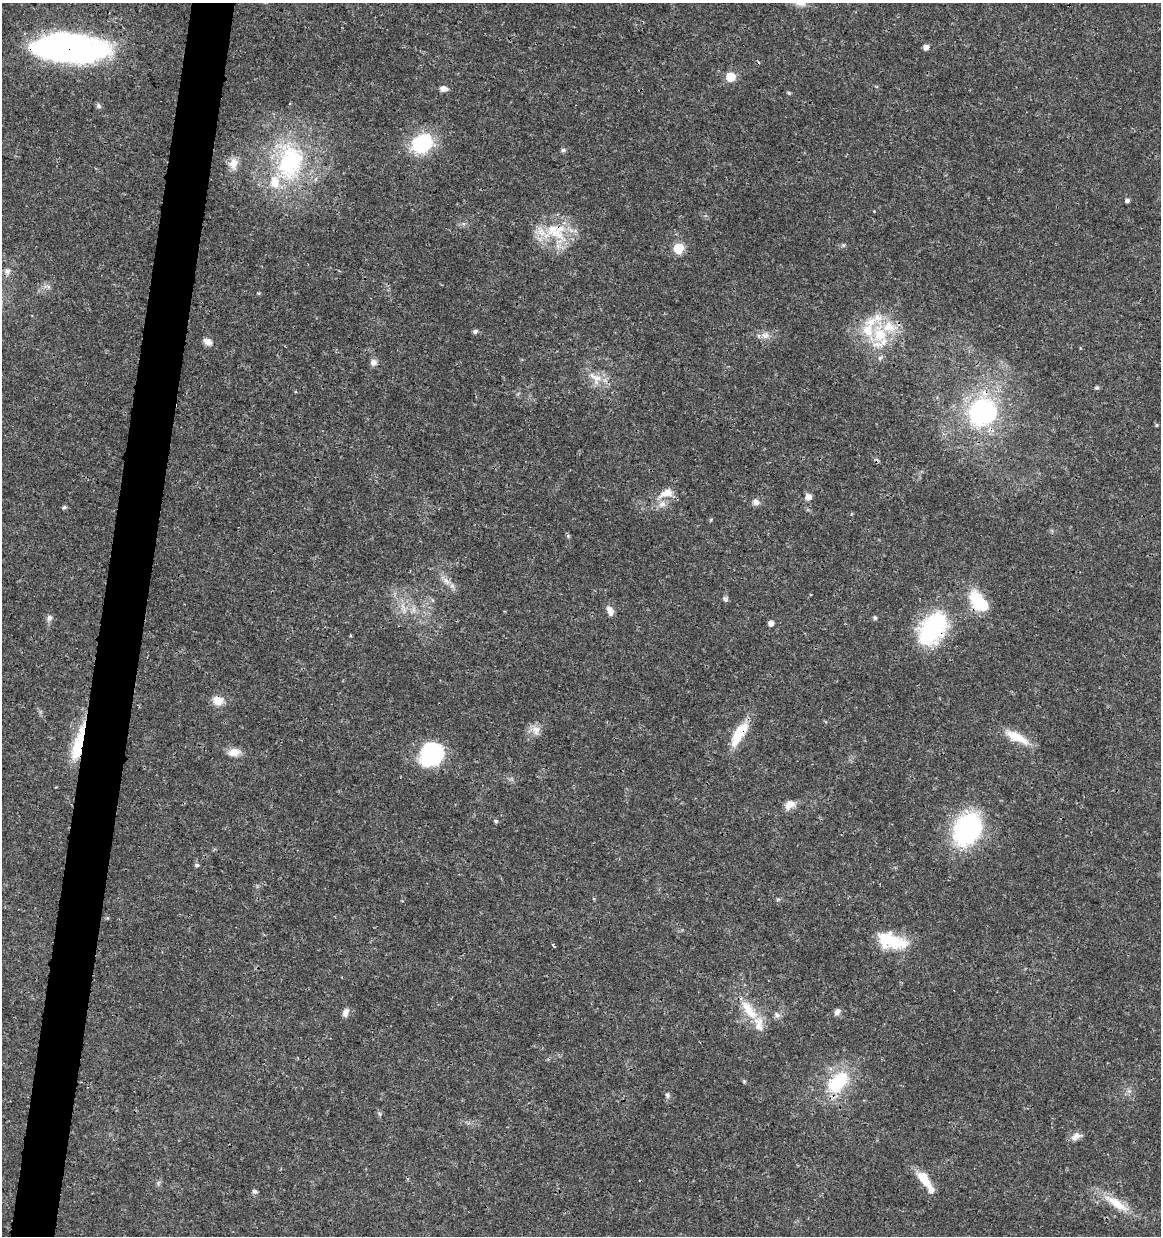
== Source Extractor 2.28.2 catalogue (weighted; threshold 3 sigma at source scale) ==
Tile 7 of 4 x 4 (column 3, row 2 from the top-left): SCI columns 2545-3703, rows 2478-3711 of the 5148 x 4947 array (HDU 1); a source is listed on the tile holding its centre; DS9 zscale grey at full resolution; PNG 1163 x 1238 px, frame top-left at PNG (2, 3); no overlay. Shown black and unused: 4% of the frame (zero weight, under 3 of 4 exposures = <1% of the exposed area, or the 3 px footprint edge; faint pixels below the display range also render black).
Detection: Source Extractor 2.28.2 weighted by HDU 2 'WHT'; one run over the whole footprint, this tile lists its part. Background 0.0192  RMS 0.0018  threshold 0.00796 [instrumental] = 3 sigma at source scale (4.5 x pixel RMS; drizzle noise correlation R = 1.50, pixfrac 1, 0.0396/0.0396 arcsec/px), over >= 5 px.
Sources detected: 78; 2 inside a brighter object's white glare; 1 cosmic-ray / hot-pixel residue — not listed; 11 inside a brighter listed object's ellipse — not listed separately; the other 64 listed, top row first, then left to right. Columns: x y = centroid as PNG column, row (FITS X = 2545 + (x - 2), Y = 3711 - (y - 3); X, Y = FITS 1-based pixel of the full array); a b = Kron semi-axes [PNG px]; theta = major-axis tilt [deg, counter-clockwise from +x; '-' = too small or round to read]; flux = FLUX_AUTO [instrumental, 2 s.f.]
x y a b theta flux
926 47 5 5 - 1
66 50 72 24 0 63
731 77 6 5 - 7.2
443 89 9 7 4 0.91
789 93 5 3 - 0.29
98 106 7 6 - 0.41
422 143 25 20 30 10
563 150 6 5 - 0.45
290 161 55 37 82 25
233 164 16 12 76 1.9
1127 200 5 4 - 0.53
555 231 42 18 -37 7.8
843 245 5 5 - 0.26
679 248 6 6 - 8.3
7 271 7 7 - 0.81
475 331 6 5 - 0.5
765 335 12 9 6 1.2
880 335 26 16 -79 7.2
208 342 11 8 -26 1.1
373 362 9 8 - 0.78
595 378 23 13 -38 3
1097 388 5 5 - 0.34
982 412 28 26 38 26
1157 425 4 4 - 0.21
666 493 20 10 17 2.4
808 497 8 7 - 0.99
756 502 9 8 - 0.85
64 507 5 4 - 0.39
568 536 5 5 - 0.25
446 580 9 6 -53 0.91
725 599 9 6 -81 0.43
432 600 6 4 -70 0.25
979 602 26 14 -46 9.3
414 609 9 4 -82 0.63
610 611 13 7 -68 1.2
49 618 9 7 66 0.64
875 618 5 5 - 0.37
771 623 5 5 - 0.96
933 629 41 25 51 19
218 700 13 11 -20 2.1
536 730 13 11 -67 1.5
739 734 32 11 58 5.7
1016 737 33 10 -27 4.1
78 745 60 12 78 7.8
234 752 16 10 8 1.7
431 754 21 17 65 19
790 805 14 9 36 1.6
496 821 6 4 -27 0.29
968 829 40 30 60 21
197 865 5 5 - 0.37
778 899 6 4 18 0.23
891 941 37 17 -15 7.6
553 945 5 3 - 0.25
749 1010 36 13 -52 4.9
346 1012 11 7 72 0.93
837 1012 9 6 50 0.77
777 1015 8 6 -18 0.66
838 1082 36 21 46 10
1129 1091 6 5 - 0.43
667 1095 7 6 - 0.42
1076 1136 15 8 26 1.1
924 1178 22 10 -58 3.7
254 1191 6 6 - 0.48
1116 1203 38 11 -34 4.4
Overlapping masked pixels (flux is a lower limit): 6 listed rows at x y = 66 50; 555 231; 979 602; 933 629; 739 734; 78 745